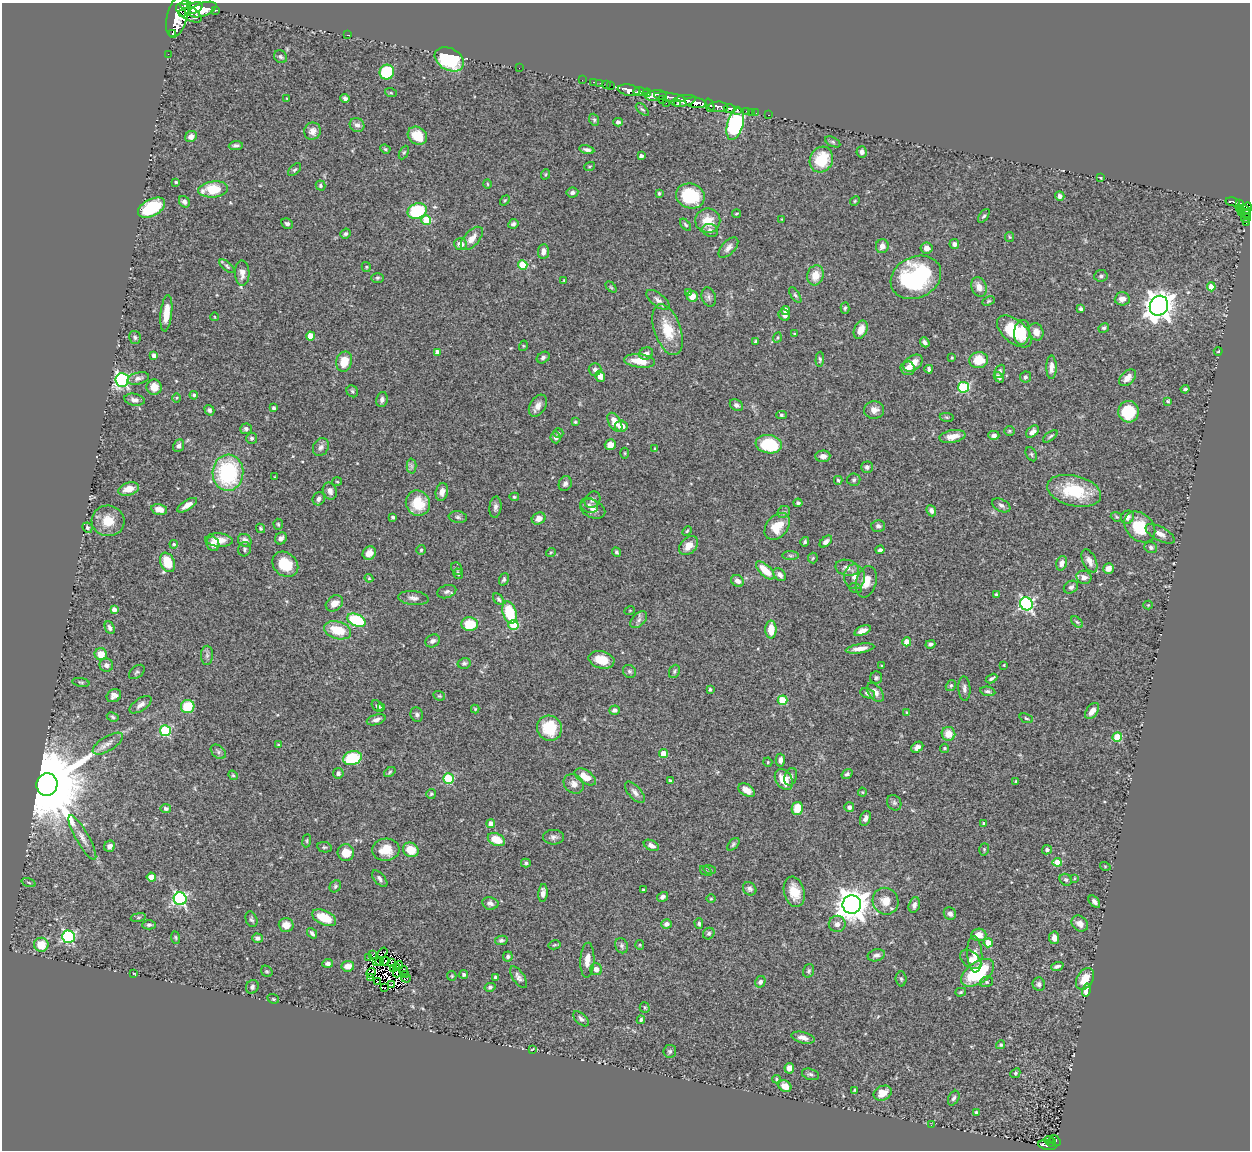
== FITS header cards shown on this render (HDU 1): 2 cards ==
NAXIS1  =                 1248
NAXIS2  =                 1148

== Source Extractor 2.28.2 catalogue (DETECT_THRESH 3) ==
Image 1248 x 1148 px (HDU 1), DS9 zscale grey, 1 PNG px = 1 image px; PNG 1252 x 1152 px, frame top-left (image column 1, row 1148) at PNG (2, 3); each listed source drawn as its Kron ellipse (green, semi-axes under 4 px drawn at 4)
Background 0.631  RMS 0.023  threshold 0.0696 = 3 sigma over >= 5 px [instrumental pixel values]
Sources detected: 499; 8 with non-positive FLUX_AUTO (blend fragments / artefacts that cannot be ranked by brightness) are neither listed nor drawn; the other 491 listed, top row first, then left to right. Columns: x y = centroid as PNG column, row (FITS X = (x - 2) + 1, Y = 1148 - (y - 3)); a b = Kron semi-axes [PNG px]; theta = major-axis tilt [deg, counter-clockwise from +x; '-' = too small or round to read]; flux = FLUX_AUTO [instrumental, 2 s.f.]
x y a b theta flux
185 5 6 4 -4 480
194 8 9 5 24 1300
203 9 14 6 20 2100
215 10 4 3 - 85
182 13 2 2 - 160
189 13 14 7 -31 1600
177 16 22 10 76 3300
173 33 4 2 - 46
347 35 3 2 - 9
168 54 2 2 - 5.7
281 57 7 6 - 3.1
449 59 15 11 -29 110
519 68 2 2 - 31
387 72 7 7 - 86
582 80 2 2 - 11
594 82 3 2 - 16
600 83 2 2 - 4.8
606 85 2 2 - 12
610 86 3 2 - 19
629 90 11 5 -10 1300
641 92 7 4 -7 660
391 93 6 4 -18 1.8
647 93 4 3 - 150
656 95 11 5 5 310
670 97 16 4 -8 470
287 98 4 2 - 1.2
345 98 5 4 - 4.6
662 99 3 2 - 87
684 101 12 5 11 570
666 103 2 2 - 33
696 103 11 5 -8 1400
678 104 4 2 - 110
710 105 7 4 -69 500
718 107 10 5 -2 1300
729 108 6 3 -4 210
642 109 8 4 -43 2.5
737 110 3 2 - 120
747 111 4 3 - 58
751 112 3 2 - 10
756 113 2 2 - 6.3
769 115 3 2 - 14
594 120 6 4 -69 2.5
618 122 4 4 - 3.8
735 124 16 8 75 280
357 125 7 6 - 6.4
313 131 8 8 - 13
417 136 10 8 -35 33
191 137 6 5 - 9.3
833 142 8 4 -27 2.8
236 145 7 4 5 3.6
385 149 5 4 - 2.1
587 150 7 3 -13 4.3
404 152 7 4 62 2.2
862 152 5 5 - 6.5
641 156 4 4 - 6.2
821 159 13 11 63 57
590 166 5 3 - 1.6
295 170 8 4 44 2.8
546 174 5 3 - 1.5
1101 178 4 2 - 1.3
176 182 3 3 - 2.2
487 184 5 3 - 1.4
320 185 5 4 - 3.1
213 189 15 8 6 48
572 193 6 5 - 5.1
659 193 4 3 - 2.1
690 196 14 12 -19 83
1060 196 5 4 - 5.8
505 200 5 3 - 1.7
855 201 5 4 - 1.8
184 202 6 5 - 4.8
1233 202 7 3 -11 170
1239 204 4 4 - 160
1248 207 4 3 - 90
151 208 15 8 28 77
1240 209 3 2 - 28
1244 210 6 2 -20 37
417 211 10 7 22 120
1241 213 3 2 - 35
1246 213 5 4 - 120
736 214 4 3 - 1.8
984 216 8 4 56 3
1246 218 5 3 - 31
782 219 3 2 - 1.1
426 220 5 4 - 41
708 221 12 12 - 23
1246 222 3 2 - 15
287 224 6 5 - 4.1
513 224 5 4 - 4.2
685 225 7 4 -49 2.3
710 230 8 6 -19 5.5
346 234 5 4 - 3.2
1010 237 5 4 - 1.7
472 238 14 7 47 13
460 244 6 5 - 12
954 244 5 5 - 5.7
882 246 7 6 - 9.1
728 248 12 6 46 8.2
927 248 6 5 - 8.7
543 251 7 5 85 7.9
523 265 5 4 - 57
227 266 9 4 -40 3.1
366 267 5 4 - 1.8
242 273 13 7 -87 11
815 275 10 8 74 22
1101 276 6 6 - 4.2
916 277 26 20 27 180
377 278 6 5 - 2.6
564 280 3 3 - 1.5
611 287 6 4 -45 1.9
979 287 10 7 -69 12
1211 287 4 4 - 21
689 292 4 3 - 2.2
795 295 9 4 -56 3.1
692 296 5 5 - 13
709 297 10 7 -73 4.7
1122 299 7 6 - 9.9
658 300 14 6 -39 7
988 301 6 4 26 2.2
1159 306 10 9 - 1900
845 308 6 4 87 2.2
1081 309 4 4 - 3
786 310 4 4 - 13
166 313 18 5 83 22
784 315 6 5 - 5.9
215 317 4 2 - 1
1104 328 5 4 - 2.5
668 330 26 13 -70 46
861 330 10 6 65 15
1014 331 21 11 -41 74
1022 332 12 7 83 23
1036 332 9 7 -69 13
794 334 3 3 - 2.5
310 336 4 4 - 25
135 337 6 5 - 3.1
777 338 5 2 - 1.5
755 341 3 3 - 2
925 342 5 3 - 4.4
523 346 5 3 - 1.5
1218 351 4 3 - 1.2
437 352 4 4 - 9.3
646 353 7 6 - 5.1
154 355 4 4 - 5.3
543 357 7 5 34 4.2
952 358 3 2 - 1.6
820 359 7 4 88 3
979 360 9 8 - 33
640 361 15 6 -7 29
344 362 10 8 76 27
913 363 11 7 34 19
1051 367 12 5 -90 9.3
908 368 7 6 - 10
929 369 4 3 - 3.5
595 370 6 6 - 5
1000 371 7 5 65 3.8
600 376 5 5 - 11
999 377 6 3 -50 3.5
1025 377 5 5 - 3.5
138 378 11 6 15 6.4
1128 378 10 6 45 12
122 380 7 7 - 290
154 387 8 7 - 13
963 387 5 5 - 120
1185 389 4 3 - 2.5
352 391 6 5 - 2.9
194 395 4 4 - 2.3
177 398 5 3 - 1.5
382 399 7 5 77 4.6
134 400 10 6 -11 7
1168 401 4 3 - 2
736 405 7 5 -30 4.5
538 406 12 7 58 10
274 408 4 4 - 2.8
209 410 5 4 - 3.3
874 410 10 8 3 11
1128 412 11 10 - 60
781 415 5 4 - 2.5
947 417 7 3 -9 2.1
575 422 4 3 - 1.9
615 422 10 6 -59 18
621 426 6 5 - 14
246 429 5 5 - 3.8
1009 431 5 5 - 2.1
1033 432 7 5 43 6.9
558 433 5 4 - 2.3
994 435 5 4 - 6.2
952 436 13 6 11 17
1050 436 8 4 38 3
556 437 6 5 - 5.6
252 438 5 5 - 3.1
769 444 13 9 -9 79
610 445 6 5 - 13
179 446 6 5 - 4.6
321 447 9 7 60 6.5
655 449 4 4 - 2
625 453 5 3 - 1.6
1031 454 7 5 -61 2.7
823 456 7 6 - 9.4
412 466 7 5 -89 3.9
867 467 5 5 - 4.5
228 473 18 15 84 160
275 477 3 2 - 1.1
838 480 4 3 - 2.1
854 480 6 6 - 3.3
337 482 5 3 - 1.4
565 484 7 6 - 5.4
129 489 10 6 17 18
330 491 8 7 - 7.5
1074 491 27 15 -14 76
442 492 9 6 77 8.4
514 497 5 4 - 1.9
319 499 7 6 - 6.9
592 500 9 7 48 5.3
418 503 13 12 - 46
798 503 4 3 - 2.9
187 505 11 5 32 12
589 505 9 7 -19 5.3
1001 505 10 6 -27 5.2
495 507 10 6 84 5.6
159 509 8 5 -13 12
593 509 13 8 -25 9.9
931 511 6 4 -66 5.9
784 512 7 5 44 3.1
393 517 4 3 - 3.8
458 517 9 6 -8 3.9
1116 517 6 4 -21 2.1
1127 517 7 6 - 5.9
539 519 7 5 25 11
108 521 16 15 - 29
278 524 5 4 - 2.2
777 526 15 10 51 36
878 526 7 6 - 5.1
1140 527 17 13 -45 49
87 528 5 5 - 3.2
260 528 5 4 - 2
687 531 5 4 - 2
1160 534 16 7 -28 9.8
281 538 6 5 - 6.2
219 540 14 6 -5 18
245 540 7 6 - 9.5
805 542 5 4 - 2.7
826 542 7 4 42 5.7
174 544 4 4 - 2.9
213 544 7 6 - 9.4
689 546 11 8 45 16
1151 547 6 5 - 4.2
244 549 7 6 - 3.6
421 550 5 5 - 2.5
880 550 4 3 - 3.5
551 552 5 3 - 1.4
616 552 5 4 - 2.7
369 553 7 6 - 11
790 556 8 4 -1 2.7
813 558 5 5 - 1.8
1089 561 12 6 -65 10
167 562 10 7 -67 42
1062 563 7 5 72 7.9
285 564 14 11 -42 44
457 568 6 5 - 2.9
847 568 12 8 -13 8.7
1108 568 5 5 - 8
765 570 12 5 -43 29
458 574 5 4 - 3.9
780 575 7 5 -47 5.7
854 577 12 10 90 13
1084 577 7 6 - 9.4
369 578 4 4 - 1.5
504 579 6 4 68 3.3
737 581 7 5 -33 8.7
866 582 16 10 74 19
1071 587 7 6 - 5.3
855 588 6 4 -19 2.3
447 592 10 6 19 5.2
996 594 3 3 - 3
413 598 15 7 -7 7.7
499 599 7 4 -51 3
334 603 9 7 37 12
1026 604 7 6 - 300
1148 605 4 4 - 1.5
114 610 4 4 - 8.6
630 610 5 3 - 1.3
509 613 11 6 -72 63
356 620 10 6 -23 95
639 620 10 6 46 5.5
1077 622 7 4 -44 2.7
470 624 8 7 - 40
513 625 5 5 - 77
110 628 7 4 -64 5
771 629 9 5 -90 26
337 630 14 8 -16 44
862 630 9 4 21 9.3
433 641 8 6 31 5.8
907 642 4 4 - 29
930 644 5 3 - 3.7
860 649 14 4 9 13
101 654 6 6 - 19
207 655 9 6 88 4.6
601 660 13 8 -15 28
464 663 7 5 13 3.2
106 665 7 6 - 5.7
1004 665 3 3 - 1.4
882 666 3 3 - 1.7
629 671 7 6 - 4
674 671 7 5 67 2.8
137 672 9 5 40 3.5
876 678 6 6 - 3.4
991 679 6 3 29 3.1
81 682 8 3 -9 2.3
951 685 6 4 58 2.5
710 689 3 3 - 3.1
964 689 12 6 -86 6
988 691 8 4 -12 3.4
875 692 11 6 -53 9.3
868 693 8 5 -21 4.4
114 696 7 6 - 8.2
439 696 6 4 -19 2
783 700 5 4 - 67
141 705 12 6 34 7.5
378 706 7 4 -42 3.7
188 707 7 6 - 50
382 707 3 3 - 2.6
475 709 4 4 - 1.7
614 710 5 4 - 4.7
1092 711 9 5 52 12
907 712 3 3 - 1.4
417 715 7 6 - 4
113 717 6 4 -29 2.4
1026 718 7 4 -21 2.2
376 720 10 5 17 6.6
549 728 13 12 - 60
165 731 5 5 - 120
948 734 7 6 - 19
1117 737 4 4 - 68
108 744 17 7 32 10
278 745 3 3 - 1.3
917 747 6 5 - 8.3
944 748 4 4 - 2.1
218 752 8 6 -41 4.3
663 754 4 4 - 26
352 758 9 6 15 68
780 760 6 4 89 7
768 762 5 4 - 1.9
390 772 6 4 37 2.2
338 773 5 5 - 4.3
847 774 6 4 35 3
233 775 5 4 - 2
585 777 12 6 -33 26
791 777 9 6 73 4.8
448 778 5 5 - 91
784 779 11 8 -56 29
670 781 4 3 - 2.4
1016 781 3 3 - 1.7
47 784 11 10 - 29000
574 784 11 9 -41 11
747 790 9 5 -32 14
635 792 13 6 -48 7.5
862 792 4 4 - 1.7
431 794 5 5 - 2.1
894 803 8 6 -55 3.9
849 807 5 5 - 4.2
797 808 7 5 78 30
166 809 5 4 - 4.8
865 818 8 5 70 6.1
983 823 4 3 - 1.7
491 824 4 4 - 14
553 837 10 7 0 6
82 838 25 6 -60 13
496 840 9 6 -26 29
307 841 6 3 83 1.8
733 844 8 4 47 2.9
651 845 8 5 -26 8.5
110 846 6 5 - 5.6
324 847 7 5 -12 2.9
984 849 6 4 73 2.2
386 850 13 11 5 27
411 850 8 7 - 31
1047 850 5 4 - 4.8
346 852 8 8 - 23
1057 862 4 4 - 32
526 863 5 4 - 2.6
1105 866 5 3 - 1.2
710 870 6 4 -17 1.9
706 871 6 4 -34 2.4
151 877 4 4 - 18
1074 878 4 2 - 0.98
380 879 10 5 -49 5.2
1066 880 6 5 - 2.9
29 883 7 3 -19 2.3
335 886 6 5 - 2.8
750 889 7 6 - 4.4
643 890 3 3 - 2.1
794 892 15 10 -74 28
543 893 9 4 84 7.9
662 897 5 4 - 4.8
180 899 6 6 - 310
711 899 4 4 - 1.6
885 901 13 12 - 21
1094 902 7 4 -47 5.8
490 903 8 6 -11 5.6
852 904 9 9 - 2500
914 905 8 5 74 6.4
950 914 7 6 - 5.9
138 917 8 4 9 2.3
324 918 13 7 -24 31
251 919 8 5 -69 3.2
699 923 5 4 - 3.1
666 924 5 5 - 6.2
837 924 8 8 - 6.9
1080 924 9 7 -40 11
149 925 7 4 1 3.3
286 925 7 7 - 15
312 933 6 3 -51 3.6
709 933 6 5 - 3.7
979 935 8 6 4 15
68 937 6 6 - 240
175 937 6 4 -83 2.2
257 938 5 4 - 4
1054 938 6 5 - 11
501 940 6 4 11 3.9
988 943 4 4 - 30
41 945 7 7 - 31
554 945 6 4 11 1.9
640 945 5 4 - 1.8
622 946 8 6 -67 4.3
382 953 6 2 55 1.7
373 954 3 2 - 1
975 954 18 7 -87 16
876 955 9 6 16 6.1
508 956 5 5 - 3.3
368 957 2 2 - 1.7
971 959 12 8 -38 11
587 960 17 7 87 16
376 961 3 2 - 0.029
385 961 4 2 - 2.2
380 962 4 2 - 1.3
328 963 5 4 - 4.7
392 963 3 2 - 0.99
399 965 4 3 - 4.7
348 966 6 5 - 13
1057 966 6 3 19 4.2
396 968 3 2 - 1.2
393 969 3 2 - 3.1
596 969 6 6 - 10
267 971 6 5 - 2.3
404 971 5 2 - 0.61
809 971 7 5 73 3.3
371 973 5 3 - 0.036
397 973 4 2 - 0.42
978 973 19 10 36 100
134 974 3 2 - 1.2
405 974 3 2 - 1.1
464 974 4 4 - 3.3
452 976 5 4 - 1.7
495 977 3 3 - 3.1
519 977 12 5 -56 6.4
370 978 4 2 - 0.15
406 978 5 3 - 6
901 979 7 5 -88 3
1085 979 12 8 60 24
377 981 3 2 - 2.3
760 982 6 5 - 4.5
986 982 7 5 15 2.7
392 984 3 2 - 0.26
1039 984 7 6 - 4.2
252 987 7 6 - 4.5
490 987 5 4 - 2.8
385 988 3 2 - 0.74
1086 990 7 4 77 18
961 992 5 4 - 2
273 999 6 4 -21 2.3
645 1007 5 5 - 2.4
581 1019 9 5 -43 4.9
641 1020 4 4 - 2.6
803 1038 12 5 -13 11
1001 1045 4 4 - 2.5
532 1049 4 2 - 1.2
670 1051 6 6 - 3.1
789 1068 5 5 - 8.9
1015 1073 5 4 - 2.4
810 1074 9 5 -16 3.9
776 1079 4 3 - 2
785 1086 7 5 -34 18
854 1090 4 2 - 2.1
883 1093 9 7 25 18
954 1098 8 5 61 4.1
976 1112 3 3 - 3.7
931 1125 2 2 - 5.6
1049 1140 5 2 - 17
1055 1140 6 4 -54 99
1051 1143 4 3 - 66
1047 1145 9 5 -11 110
At the frame edge (FLAGS 8, measured only in part): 1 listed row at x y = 1248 207
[8 non-positive-flux detections neither listed nor drawn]